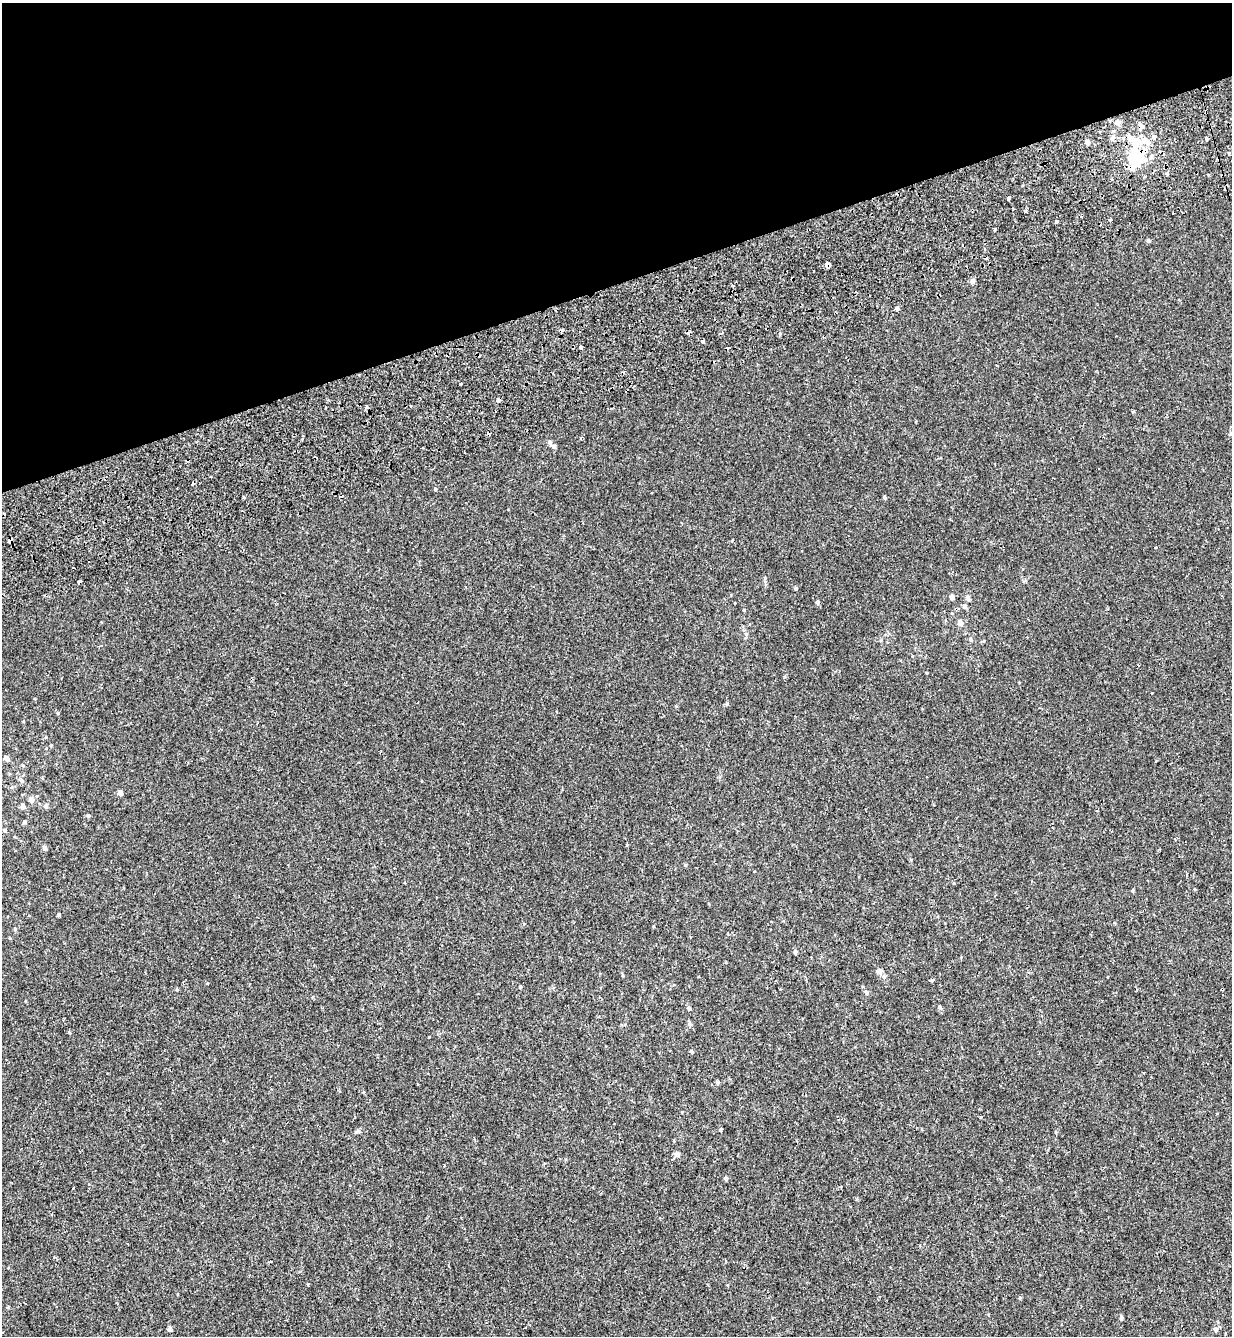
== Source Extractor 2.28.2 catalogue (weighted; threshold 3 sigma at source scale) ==
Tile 3 of 4 x 4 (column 3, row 1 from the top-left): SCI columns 2705-3934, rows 4156-5489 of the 5460 x 5640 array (HDU 1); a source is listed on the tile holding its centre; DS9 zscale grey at full resolution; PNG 1234 x 1338 px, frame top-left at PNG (2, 3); no overlay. Shown black and unused: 21% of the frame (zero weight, under 2 of 3 exposures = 11% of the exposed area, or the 3 px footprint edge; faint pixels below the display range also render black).
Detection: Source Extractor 2.28.2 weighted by HDU 2 'WHT'; one run over the whole footprint, this tile lists its part. Background -1.86e-04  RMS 0.0033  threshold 0.0147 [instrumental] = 3 sigma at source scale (4.5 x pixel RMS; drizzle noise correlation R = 1.50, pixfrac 1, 0.0396/0.0396 arcsec/px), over >= 5 px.
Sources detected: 80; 1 inside a brighter object's white glare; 12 cosmic-ray / hot-pixel residue — not listed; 2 inside a brighter listed object's ellipse — not listed separately; the other 65 listed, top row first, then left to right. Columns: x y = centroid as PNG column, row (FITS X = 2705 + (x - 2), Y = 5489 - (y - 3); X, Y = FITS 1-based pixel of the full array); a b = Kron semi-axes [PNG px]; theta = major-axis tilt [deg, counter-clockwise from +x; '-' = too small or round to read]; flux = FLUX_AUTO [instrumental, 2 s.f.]
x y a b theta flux
1117 122 5 5 - 1.3
1141 127 9 6 69 0.88
1154 137 5 5 - 0.61
1112 138 6 5 - 0.83
1207 139 4 3 - 0.41
1146 141 13 6 -44 1.8
1087 142 5 4 - 0.83
1135 142 11 10 - 2.9
1137 159 13 9 1 12
1132 168 8 6 48 1.3
1009 198 3 3 - 6.3
1110 219 3 2 - 0.46
1056 221 3 3 - 1.5
1148 240 4 4 - 0.47
828 265 4 4 - 6
973 281 6 5 - 0.64
732 286 3 3 - 0.82
897 308 4 4 - 0.56
581 347 3 3 - 1.2
461 383 3 2 - 0.34
499 400 4 4 - 2.5
366 407 3 3 - 1.5
1230 433 5 3 - 0.39
550 442 6 5 - 0.46
554 446 5 5 - 0.71
435 489 4 3 - 0.28
884 497 4 3 - 0.41
10 541 4 4 - 0.76
79 582 4 3 - 1.7
796 588 4 4 - 0.3
952 597 6 5 - 0.72
968 598 6 5 - 0.76
817 602 4 4 - 0.47
964 606 5 5 - 0.57
960 623 5 5 - 1.3
970 639 5 4 - 0.38
58 713 5 3 - 0.25
6 758 4 4 - 1.3
21 780 7 4 -45 0.49
120 792 4 4 - 1.2
31 799 5 5 - 1.9
22 806 7 5 71 0.6
46 806 5 5 - 0.66
88 815 5 4 - 0.41
5 830 5 4 - 0.42
45 848 6 4 -52 0.53
1133 890 5 3 - 0.26
58 915 4 4 - 0.32
795 952 4 4 - 0.54
879 971 5 5 - 1.3
932 980 3 3 - 2.3
520 987 4 3 - 0.28
866 992 5 4 - 0.47
939 1007 5 4 - 0.43
689 1008 5 4 - 0.45
690 1024 5 5 - 0.48
692 1051 4 4 - 0.42
720 1129 4 3 - 0.38
677 1154 7 5 -21 0.66
726 1178 4 4 - 0.53
73 1188 3 3 - 1.5
8 1307 3 3 - 0.43
1121 1318 5 4 - 0.45
170 1329 4 4 - 0.97
1215 1329 6 5 - 0.69
Overlapping masked pixels (flux is a lower limit): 5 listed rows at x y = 1141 127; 1132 168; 828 265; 10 541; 79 582
Unlisted compact peaks at least as high as the median listed source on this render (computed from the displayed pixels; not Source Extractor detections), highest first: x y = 727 704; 780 334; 356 1132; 1020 1298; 207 983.